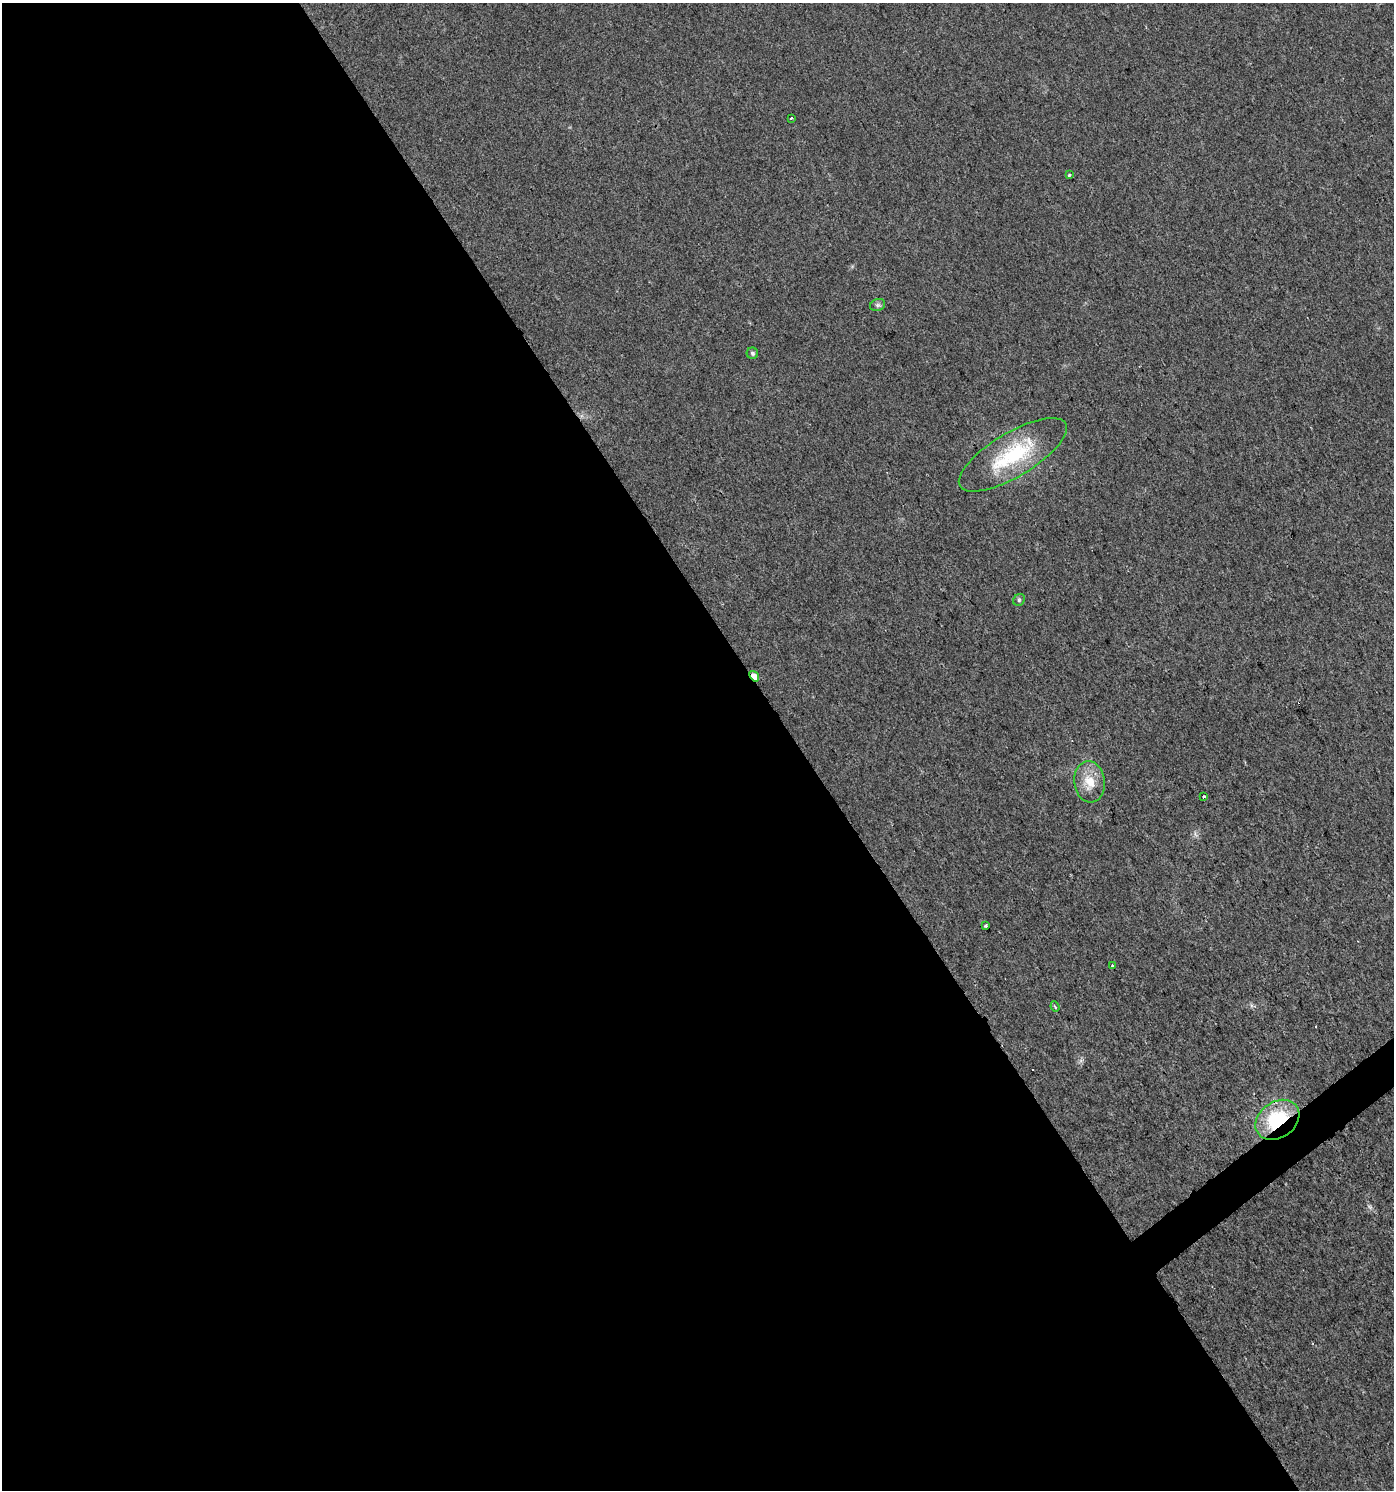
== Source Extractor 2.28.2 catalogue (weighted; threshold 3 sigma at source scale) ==
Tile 9 of 4 x 4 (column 1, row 3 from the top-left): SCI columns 193-1584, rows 1489-2976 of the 5888 x 5956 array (HDU 1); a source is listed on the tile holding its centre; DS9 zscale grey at full resolution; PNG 1396 x 1492 px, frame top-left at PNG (2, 3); each listed source drawn as its Kron ellipse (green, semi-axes under 4 px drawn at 4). Shown black and unused: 58% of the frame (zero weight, under 2 of 3 exposures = <1% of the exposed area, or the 3 px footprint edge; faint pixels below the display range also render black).
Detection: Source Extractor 2.28.2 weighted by HDU 2 'WHT'; one run over the whole footprint, this tile lists its part. Background 0.0154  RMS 0.0057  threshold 0.0256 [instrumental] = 3 sigma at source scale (4.5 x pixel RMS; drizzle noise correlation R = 1.50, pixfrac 1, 0.0396/0.0396 arcsec/px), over >= 5 px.
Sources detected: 14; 1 cosmic-ray / hot-pixel residue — neither listed nor drawn; the other 13 listed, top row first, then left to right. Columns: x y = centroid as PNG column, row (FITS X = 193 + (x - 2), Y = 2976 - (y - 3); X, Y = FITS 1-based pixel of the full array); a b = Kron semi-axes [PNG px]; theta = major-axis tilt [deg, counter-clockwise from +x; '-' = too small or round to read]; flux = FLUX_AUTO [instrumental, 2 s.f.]
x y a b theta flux
791 118 3 2 - 1.1
1069 175 3 3 - 1.6
878 305 8 6 20 1.3
752 353 6 5 - 1.2
1013 455 61 22 31 45
1019 600 6 5 - 0.97
754 676 6 4 -53 6.5
1089 782 20 15 -82 12
1204 796 3 3 - 1.2
985 925 3 3 - 2
1112 966 3 3 - 0.89
1055 1007 5 4 - 1.1
1277 1120 24 18 35 38
Overlapping masked pixels (flux is a lower limit): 2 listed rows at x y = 754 676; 1277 1120